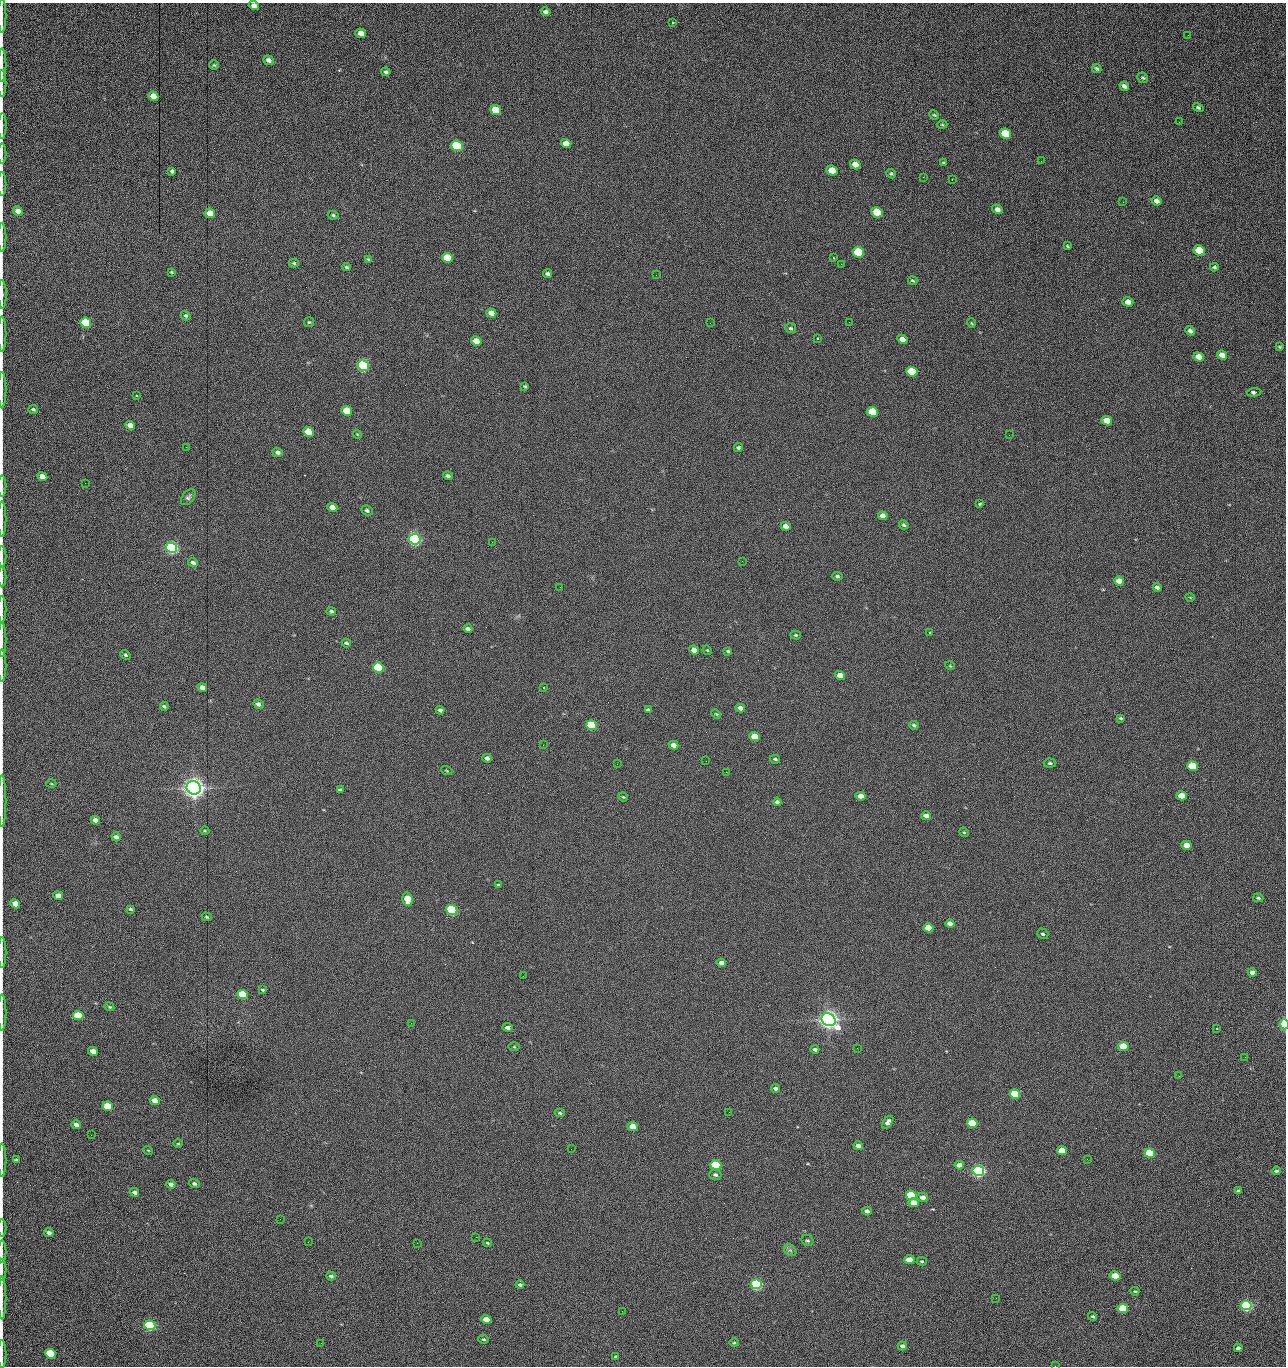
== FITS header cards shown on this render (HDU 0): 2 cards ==
NAXIS1  =                 1284 /fastest changing axis
NAXIS2  =                 1364 /next to fastest changing axis

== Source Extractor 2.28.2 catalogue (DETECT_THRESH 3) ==
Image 1284 x 1364 px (HDU 0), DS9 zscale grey, 1 PNG px = 1 image px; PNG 1288 x 1368 px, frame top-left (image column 1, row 1364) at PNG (2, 3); each listed source drawn as its Kron ellipse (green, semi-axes under 4 px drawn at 4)
Background 231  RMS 17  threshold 52.3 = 3 sigma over >= 5 px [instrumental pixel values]
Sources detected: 266; all 266 listed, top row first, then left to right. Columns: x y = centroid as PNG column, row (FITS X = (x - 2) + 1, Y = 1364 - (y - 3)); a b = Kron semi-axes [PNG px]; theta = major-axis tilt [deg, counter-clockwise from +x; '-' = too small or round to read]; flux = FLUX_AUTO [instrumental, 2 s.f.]
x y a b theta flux
254 6 5 4 - 7.5e+03
546 12 5 3 - 3.6e+03
2 16 17 2 90 3.3e+03
673 22 3 3 - 4.1e+03
361 33 5 4 - 1.3e+04
1188 35 2 2 - 7.2e+02
268 60 5 4 - 5.3e+03
2 65 16 2 90 3.6e+03
214 65 5 4 - 1.6e+03
1097 68 5 3 - 1.9e+03
386 72 4 3 - 2.5e+03
1143 78 6 5 - 2.0e+03
2 83 13 2 90 3.3e+03
1124 86 5 4 - 4.6e+03
153 96 5 4 - 1.4e+04
1198 107 6 4 -32 2.0e+03
496 110 5 5 - 4.2e+04
934 115 5 4 - 1.3e+03
1179 122 3 2 - 8.4e+02
942 125 5 3 - 1.3e+03
2 126 13 2 88 2.5e+03
1005 134 6 5 - 6.0e+04
566 143 5 4 - 1.4e+04
457 146 6 5 - 1.6e+05
2 154 10 2 90 1.9e+03
1041 161 2 2 - 1.2e+03
944 163 4 3 - 1.9e+03
855 164 5 4 - 1.2e+04
832 170 6 4 -25 2.8e+04
172 171 4 4 - 2.6e+03
891 174 5 4 - 1.6e+03
923 177 2 2 - 1.2e+04
952 179 2 2 - 6.7e+02
2 184 12 2 90 2.4e+03
1157 201 5 4 - 6.3e+03
1123 202 2 2 - 7.2e+02
997 209 5 4 - 5.8e+03
18 211 5 4 - 9.9e+03
877 212 6 5 - 5.1e+04
210 213 5 4 - 2.0e+04
333 215 5 4 - 1.7e+03
2 237 14 2 90 2.6e+03
1067 246 4 3 - 1.1e+03
1199 250 6 5 - 4.3e+04
858 252 6 5 - 1.0e+05
447 258 5 5 - 4.0e+04
833 258 3 2 - 1.6e+03
368 259 4 4 - 1.3e+03
294 263 5 4 - 1.8e+03
841 264 2 2 - 1.7e+04
346 267 4 3 - 1.6e+03
1214 267 4 4 - 2.0e+03
172 272 4 3 - 1.2e+03
547 274 4 3 - 2.8e+03
656 275 2 2 - 5.5e+02
913 281 5 3 - 1.5e+03
2 294 14 3 -89 3.5e+03
1128 302 5 4 - 7.7e+03
491 313 5 4 - 9.4e+03
186 316 5 4 - 2.0e+03
309 322 5 5 - 1.5e+03
849 322 2 2 - 5.5e+02
86 323 5 5 - 1.0e+05
710 323 2 2 - 2.3e+03
971 323 5 3 - 1.0e+03
791 328 5 4 - 2.2e+03
1190 331 5 4 - 3.9e+03
2 334 17 2 90 3.4e+03
817 338 3 2 - 1.4e+03
902 339 5 4 - 7.9e+03
476 341 5 4 - 1.6e+04
1279 347 3 2 - 1.2e+03
1222 355 5 4 - 1.1e+04
1199 357 5 4 - 1.6e+04
363 365 6 5 - 3.0e+05
912 372 6 5 - 5.8e+04
525 386 3 3 - 1.4e+03
2 390 18 2 90 3.7e+03
1254 392 7 4 5 3.4e+03
137 395 3 2 - 8.6e+02
33 409 5 4 - 1.9e+03
347 411 5 4 - 3.7e+04
872 412 5 5 - 5.9e+04
1107 421 5 4 - 1.9e+04
130 425 5 4 - 8.6e+03
308 432 5 4 - 2.9e+04
357 434 5 3 - 1.0e+03
1009 435 2 2 - 2.2e+03
186 447 2 2 - 2.8e+03
738 448 5 4 - 1.8e+03
278 452 5 4 - 3.9e+03
448 476 4 3 - 2.7e+03
42 477 5 4 - 1.2e+04
85 483 2 2 - 6.3e+02
2 486 10 2 90 2.4e+03
188 497 9 5 51 3.2e+03
980 504 3 3 - 3.8e+03
332 507 5 4 - 1.0e+04
367 511 6 4 -25 2.7e+03
883 516 5 4 - 6.0e+03
2 519 17 2 90 3.8e+03
904 525 5 4 - 2.0e+03
786 526 5 4 - 8.2e+03
415 539 6 5 - 5.0e+05
492 542 2 2 - 1.8e+03
171 548 6 5 - 5.3e+05
2 556 10 2 90 1.9e+03
742 561 2 2 - 5.2e+02
193 563 5 4 - 4.0e+03
837 576 5 4 - 2.0e+03
2 577 10 2 90 1.9e+03
1119 581 5 4 - 1.3e+04
560 587 2 2 - 5.6e+02
1157 587 4 3 - 3.7e+03
1190 597 4 3 - 8.8e+02
2 609 13 2 90 2.6e+03
331 611 5 4 - 2.1e+03
468 629 5 4 - 4.2e+03
930 633 3 3 - 3.3e+03
796 635 5 4 - 1.4e+03
2 640 17 2 90 2.9e+03
346 643 4 3 - 2.0e+03
694 650 5 4 - 1.1e+04
707 650 5 4 - 1.2e+03
728 651 4 3 - 1.6e+03
125 655 6 4 -39 1.9e+03
2 666 16 2 90 3.1e+03
950 666 5 3 - 9.8e+02
378 668 5 5 - 1.6e+05
840 676 5 4 - 1.4e+04
543 687 3 2 - 1.3e+03
202 688 5 4 - 7.5e+03
258 704 5 4 - 4.5e+03
164 706 4 3 - 2.0e+03
740 708 5 4 - 6.0e+03
440 710 4 3 - 2.8e+03
648 710 4 3 - 2.5e+03
716 714 5 3 - 1.1e+03
1120 718 4 3 - 1.6e+03
591 725 5 5 - 8.3e+04
914 725 4 4 - 2.4e+03
755 737 5 4 - 2.8e+04
543 745 2 2 - 2.2e+03
673 745 5 4 - 7.5e+03
487 758 4 4 - 4.5e+03
775 759 5 3 - 1.9e+03
706 761 2 2 - 7.8e+02
1050 763 6 4 -5 2.3e+03
617 764 2 2 - 2.2e+03
1192 766 5 5 - 7.7e+04
447 771 6 2 -19 9.4e+02
726 772 3 2 - 1.7e+03
51 784 5 3 - 1.0e+03
194 788 7 6 - 1.5e+06
340 790 4 3 - 2.4e+03
861 796 5 4 - 1.0e+04
1182 796 5 4 - 2.5e+04
623 797 5 4 - 1.3e+03
2 801 26 2 90 4.9e+03
777 802 4 4 - 3.3e+03
926 816 5 4 - 8.3e+03
95 820 5 4 - 7.0e+03
205 831 5 3 - 1.0e+03
964 832 5 4 - 1.3e+03
116 837 4 3 - 3.9e+03
1187 845 5 4 - 1.6e+04
499 885 4 3 - 1.7e+03
58 896 5 4 - 1.3e+04
1258 898 5 4 - 1.9e+03
407 899 6 5 - 2.8e+04
15 904 5 4 - 1.7e+04
130 909 4 3 - 1.8e+03
452 910 5 5 - 2.4e+05
207 917 5 3 - 1.6e+03
950 923 4 4 - 6.1e+03
928 928 5 4 - 1.9e+04
1043 934 6 5 - 2.2e+03
2 952 15 2 90 3.0e+03
721 963 5 4 - 6.3e+03
1252 973 4 4 - 7.4e+03
523 976 2 2 - 1.4e+03
263 990 4 3 - 1.6e+03
243 994 5 4 - 6.2e+04
109 1007 5 3 - 1.3e+03
2 1013 18 2 90 3.5e+03
78 1015 5 4 - 7.7e+04
828 1020 7 6 - 1.2e+06
411 1023 2 2 - 3.7e+03
1284 1024 5 3 - 1.2e+05
507 1027 5 4 - 4.2e+03
1217 1029 3 3 - 2.4e+03
514 1047 6 4 0 1.3e+03
1123 1047 5 4 - 4.8e+04
857 1048 3 2 - 9.4e+02
815 1049 4 3 - 3.6e+03
93 1051 5 4 - 1.1e+04
1245 1057 2 2 - 1.3e+03
1179 1076 3 2 - 1.7e+03
776 1088 4 3 - 3.5e+03
1015 1094 5 4 - 8.8e+04
155 1100 5 4 - 1.2e+04
108 1106 5 4 - 6.5e+04
729 1112 2 2 - 5.5e+02
560 1113 5 3 - 1.7e+03
888 1122 7 4 52 5.2e+03
972 1123 5 4 - 7.3e+04
76 1125 5 4 - 5.7e+03
633 1127 5 4 - 2.1e+04
91 1135 2 2 - 1.8e+03
178 1144 5 3 - 1.1e+03
858 1146 5 4 - 7.4e+03
571 1149 2 2 - 6.1e+02
148 1150 5 3 - 8.7e+02
1062 1151 5 4 - 3.2e+04
1150 1153 5 4 - 9.8e+04
1087 1159 2 2 - 8.8e+02
2 1160 16 2 90 3.1e+03
16 1160 4 4 - 1.6e+03
716 1165 5 4 - 1.4e+05
959 1165 5 4 - 7.9e+03
978 1171 5 5 - 6.0e+05
1276 1171 4 3 - 1.7e+03
715 1175 6 5 - 3.3e+03
194 1183 5 4 - 2.4e+03
171 1184 4 4 - 4.7e+03
1238 1191 4 3 - 2.0e+03
134 1192 5 4 - 3.6e+03
911 1195 5 4 - 1.5e+05
923 1197 5 4 - 6.6e+03
914 1203 5 4 - 1.6e+04
867 1211 4 4 - 4.6e+03
280 1219 2 2 - 1.4e+03
2 1228 8 2 90 1.6e+03
49 1233 5 3 - 4.6e+03
476 1237 2 2 - 6.0e+03
807 1240 6 5 - 2.1e+03
308 1242 3 2 - 1.2e+03
417 1243 2 2 - 3.8e+03
487 1243 4 3 - 1.3e+03
790 1250 7 5 -43 2.7e+03
2 1251 11 2 90 2.0e+03
909 1260 5 4 - 1.9e+04
922 1261 5 3 - 1.3e+03
2 1270 11 2 90 2.1e+03
331 1276 5 4 - 2.9e+03
1115 1276 5 4 - 2.7e+04
756 1284 5 4 - 3.1e+05
520 1285 4 3 - 3.0e+03
1135 1291 4 3 - 1.3e+03
2 1298 21 2 90 4.0e+03
996 1298 2 2 - 1.8e+03
1246 1306 5 4 - 3.6e+05
1123 1308 5 4 - 7.8e+04
622 1311 2 2 - 5.4e+02
1093 1316 5 3 - 1.7e+03
486 1319 5 4 - 1.8e+04
150 1325 5 5 - 2.4e+05
484 1339 5 4 - 1.5e+03
321 1343 3 2 - 1.1e+03
734 1343 5 3 - 1.3e+03
902 1346 5 4 - 4.1e+03
1238 1348 4 3 - 4.9e+03
2 1354 14 2 90 2.5e+03
50 1354 5 4 - 9.3e+04
615 1357 3 3 - 1.4e+04
1055 1366 2 2 - 1.4e+03
At the frame edge (FLAGS 8, measured only in part): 30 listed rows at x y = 254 6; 2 16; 2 65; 2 83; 2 126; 2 154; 2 184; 18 211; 2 237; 2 294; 2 334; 2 390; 2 486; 2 519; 2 556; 2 577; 2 609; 2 640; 2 666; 2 801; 2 952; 2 1013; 1284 1024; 2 1160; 2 1228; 2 1251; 2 1270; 2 1298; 2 1354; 1055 1366

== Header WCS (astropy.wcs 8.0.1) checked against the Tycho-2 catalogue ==
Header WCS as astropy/WCSLIB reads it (CRVAL/CRPIX/CD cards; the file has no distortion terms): RA---TAN/DEC--TAN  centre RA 15:41:42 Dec +51:58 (235.43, +51.97 deg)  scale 1.26 arcsec/px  FOV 26.9' x 28.5'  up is +93 deg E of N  parity flipped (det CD > 0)
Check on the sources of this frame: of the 60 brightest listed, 10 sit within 2.0 arcsec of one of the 12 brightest Tycho-2 stars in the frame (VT <= 12.29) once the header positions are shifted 0.31 arcsec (0.30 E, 0.07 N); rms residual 0.96 arcsec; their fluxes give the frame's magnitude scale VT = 25.21 - 2.5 log10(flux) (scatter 0.21 mag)
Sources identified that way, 10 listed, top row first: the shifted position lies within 2.0 arcsec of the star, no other Tycho-2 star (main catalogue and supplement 1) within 4.0 arcsec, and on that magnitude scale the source's flux lands within +1.5 / -3 mag of the star's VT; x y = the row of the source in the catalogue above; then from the Tycho-2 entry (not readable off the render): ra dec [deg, ICRS J2000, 3 dp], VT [Tycho-2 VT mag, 2 dp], TYC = Tycho-2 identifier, HIP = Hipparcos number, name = IAU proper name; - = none
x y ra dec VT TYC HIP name
363 365 235.614 +52.064 11.61 3489-1132-1 - -
415 539 235.514 +52.049 11.19 3489-1407-1 - -
194 788 235.378 +52.130 9.31 3489-1322-1 76850 -
452 910 235.303 +52.042 11.52 3489-958-1 - -
828 1020 235.232 +51.912 9.59 3489-824-1 - -
978 1171 235.143 +51.862 10.97 3489-1016-1 - -
911 1195 235.131 +51.886 12.29 3489-908-1 - -
756 1284 235.084 +51.941 11.45 3489-1346-1 - -
1246 1306 235.062 +51.771 11.53 3489-1453-1 - -
150 1325 235.075 +52.152 11.74 3489-912-1 - -